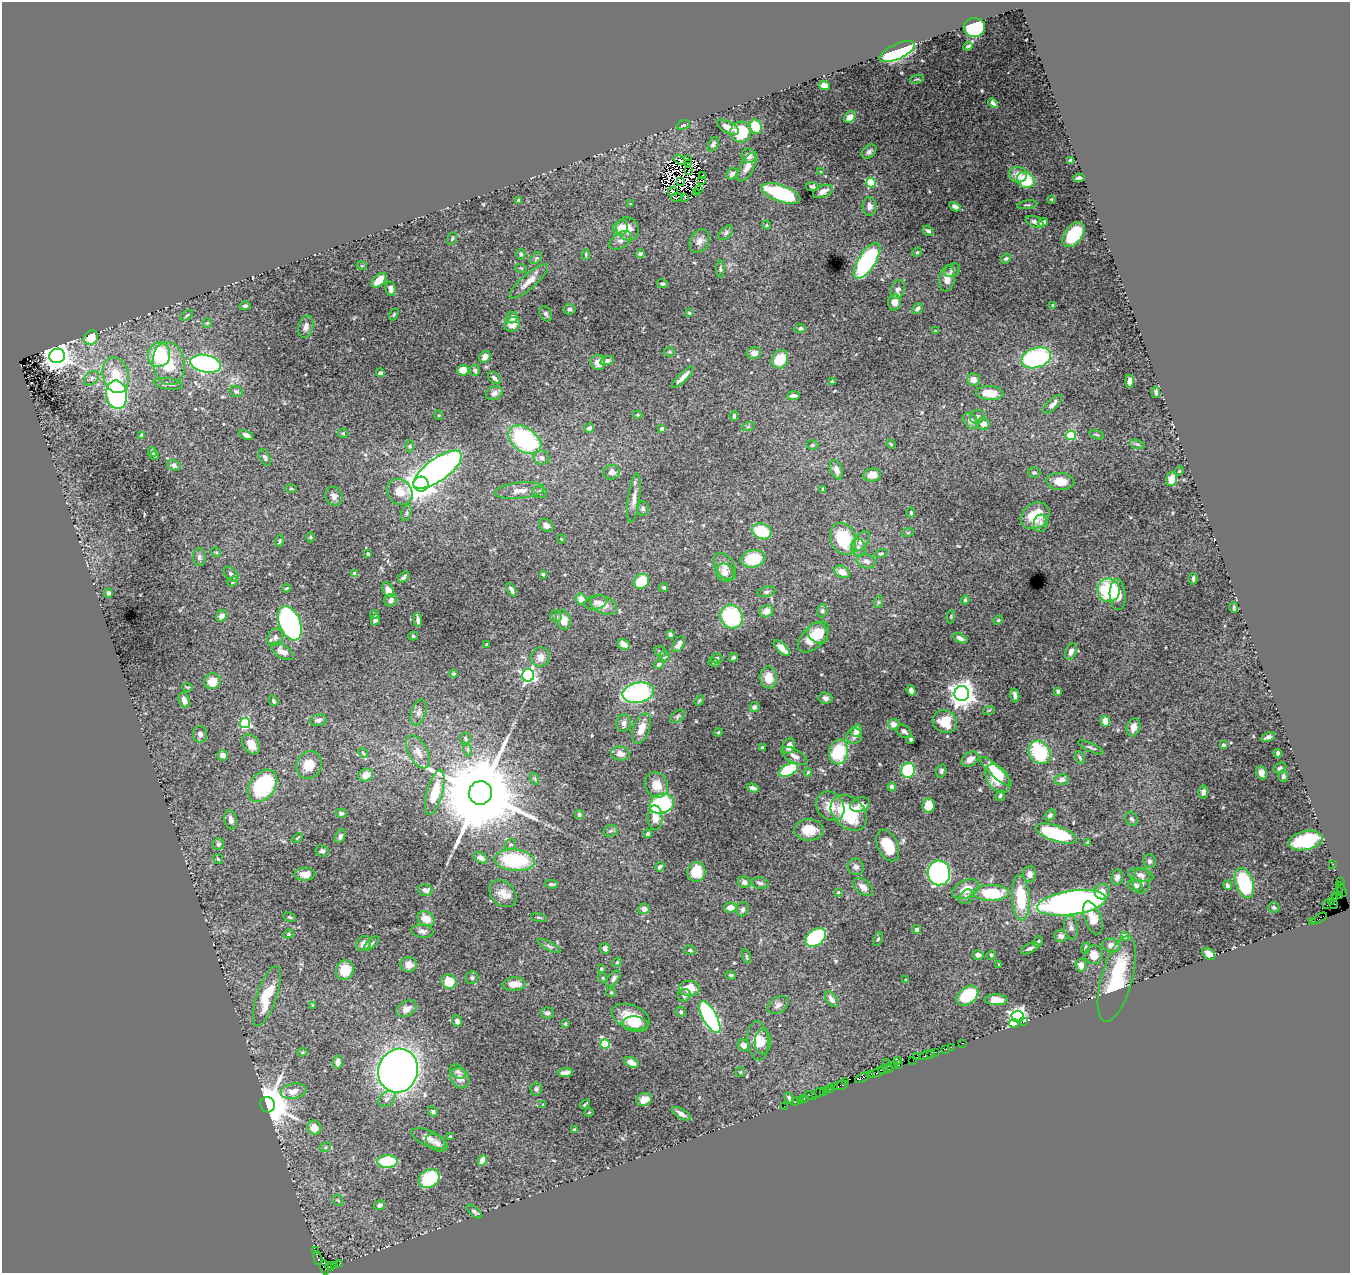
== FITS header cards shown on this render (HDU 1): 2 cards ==
NAXIS1  =                 1348
NAXIS2  =                 1271

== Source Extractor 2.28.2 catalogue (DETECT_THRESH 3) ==
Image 1348 x 1271 px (HDU 1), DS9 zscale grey, 1 PNG px = 1 image px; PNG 1352 x 1275 px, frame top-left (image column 1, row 1271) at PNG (2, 2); each listed source drawn as its Kron ellipse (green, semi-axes under 4 px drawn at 4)
Background 1.95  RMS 0.032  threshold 0.0975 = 3 sigma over >= 5 px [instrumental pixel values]
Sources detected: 535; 4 with non-positive FLUX_AUTO (blend fragments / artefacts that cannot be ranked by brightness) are neither listed nor drawn; of the other 531, the 500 brightest by FLUX_AUTO listed and drawn (31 fainter detections omitted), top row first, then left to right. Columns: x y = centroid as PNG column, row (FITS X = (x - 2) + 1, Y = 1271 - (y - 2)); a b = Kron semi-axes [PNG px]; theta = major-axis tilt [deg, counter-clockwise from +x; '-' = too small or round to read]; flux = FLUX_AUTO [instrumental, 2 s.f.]
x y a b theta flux
974 28 11 9 2 150
968 46 5 3 - 3.2
897 52 19 7 25 480
917 79 7 4 9 3.2
824 86 5 4 - 20
993 103 5 3 - 5.2
850 117 6 5 - 12
683 125 7 4 20 4.6
728 127 12 5 -28 19
756 127 7 5 -68 91
741 132 10 10 - 100
713 144 8 5 63 5.7
869 152 8 6 40 7.5
749 156 7 7 - 12
687 159 3 2 - 5.3
680 160 6 2 -37 2.9
1070 161 3 3 - 3.3
688 164 3 2 - 5
747 167 16 7 61 15
689 171 3 2 - 2.3
821 172 4 4 - 1.9
732 174 6 5 - 8.4
703 175 4 2 - 2.1
1018 175 9 7 -10 19
1079 178 5 3 - 4.5
1026 180 9 8 - 72
680 181 4 2 - 2.9
702 181 3 2 - 2.4
871 183 5 4 - 140
812 187 6 4 -11 3.7
699 189 3 2 - 3.4
673 191 5 3 - 3.8
823 191 10 6 24 13
697 193 3 2 - 2.6
781 194 20 8 -19 180
677 197 5 2 - 3.5
685 198 3 2 - 2.2
1051 199 3 2 - 1.9
518 200 3 3 - 3.1
631 204 3 3 - 2.9
1027 205 10 3 9 3
870 206 9 7 -87 11
955 207 6 4 -29 6.6
1035 222 9 5 -22 9.8
1043 222 5 3 - 6.9
766 225 4 4 - 2.2
620 228 8 7 - 20
627 229 12 11 - 34
928 231 6 4 -31 5.3
726 233 9 5 46 5.7
1073 234 14 8 53 92
452 238 6 4 63 3
620 240 12 7 34 12
699 241 12 9 62 15
917 252 5 4 - 2.7
521 254 5 4 - 4.5
586 254 5 4 - 2.7
640 254 4 4 - 6.7
536 258 7 4 44 3.9
1006 259 6 4 36 3.6
867 261 20 8 57 230
362 266 5 3 - 2.6
521 268 6 3 -18 2.4
720 269 8 4 90 3.8
952 270 8 6 31 5.9
947 278 13 8 81 22
379 280 9 5 42 47
529 281 25 7 41 25
662 284 6 4 -10 3.6
391 289 7 5 -78 11
898 289 10 6 69 9.1
895 303 8 6 78 18
1052 305 3 3 - 1.9
245 306 5 4 - 5.1
569 309 6 5 - 4.4
917 309 6 4 48 6.2
689 313 3 2 - 2.3
394 314 6 4 59 2.6
546 314 8 6 -62 5.3
187 315 7 3 36 3
512 318 6 5 - 15
207 323 4 4 - 2.4
512 324 8 6 36 21
306 327 11 7 72 10
800 328 5 4 - 5
935 331 4 3 - 2.1
91 338 8 6 46 44
670 352 5 4 - 2.7
754 353 7 6 - 13
159 355 12 11 - 120
57 356 8 7 - 3300
485 357 6 5 - 13
1036 358 15 9 18 370
780 359 9 8 - 46
607 361 7 4 18 7
598 362 8 7 - 16
169 364 22 16 -80 66
205 364 15 8 -12 590
463 370 6 5 - 38
475 370 6 5 - 4.8
380 373 4 3 - 4.7
116 375 18 13 -75 60
683 377 14 4 44 14
92 378 8 6 42 7.4
494 378 7 4 -41 7.1
973 380 6 6 - 15
832 381 4 3 - 4.3
1130 381 7 4 -89 11
168 384 14 5 -7 8.5
236 391 6 5 - 6.4
1156 392 6 4 -83 4.6
494 393 9 6 24 9.5
990 393 14 7 -4 39
116 395 14 10 -80 340
794 396 6 3 1 7.5
1053 404 12 5 46 13
439 415 5 4 - 2.4
638 415 4 3 - 2.2
734 416 5 3 - 4.3
977 417 8 6 33 7.7
971 421 9 6 -48 14
983 424 7 6 - 15
748 427 6 4 19 3.4
589 428 5 4 - 6.8
662 429 3 3 - 8.8
343 433 5 5 - 2.9
246 435 7 4 -26 8.6
1071 435 5 4 - 110
1097 435 8 3 -19 3
141 436 4 4 - 3.8
525 440 18 12 -36 250
891 444 4 4 - 2.7
1137 444 8 3 -19 3.7
812 445 6 4 4 4.2
410 446 6 4 90 3
152 452 5 2 - 3.5
154 456 4 2 - 2
265 457 9 5 -64 4.7
541 457 8 7 - 7.9
174 465 6 5 - 6.5
438 470 29 11 35 1000
836 470 10 6 -69 12
1179 471 5 4 - 2.4
611 472 8 7 - 13
1034 473 6 5 - 5.4
872 475 9 6 9 18
1171 479 7 5 77 20
1060 481 14 8 -3 34
421 484 7 7 - 2900
291 489 5 3 - 2.2
823 489 4 3 - 3.6
520 491 25 8 6 24
400 492 14 12 -50 31
539 492 7 5 -16 5.5
334 496 10 8 -61 9.5
634 498 24 6 82 17
643 508 7 5 -82 5.4
406 513 8 5 76 4.6
911 513 5 3 - 3
1035 516 15 12 37 50
1041 523 9 6 83 6.4
546 525 8 6 -33 7.4
762 531 10 7 -20 80
908 532 6 3 19 2.3
311 537 5 3 - 1.9
561 539 4 3 - 2.3
843 539 16 12 -69 98
280 541 6 3 80 2.9
861 541 12 6 51 9.9
858 548 9 7 -78 9.9
216 552 5 4 - 2.6
368 554 4 3 - 2.9
881 554 6 4 13 3.7
199 557 9 6 -84 6.9
753 559 12 8 13 80
866 561 10 7 -16 9.9
725 566 15 9 -59 15
842 572 8 5 -29 23
725 573 9 8 - 17
231 574 9 6 -46 7.2
354 574 4 4 - 18
543 574 3 3 - 2.7
404 577 7 4 46 4.6
1193 579 5 3 - 4.1
641 581 8 7 - 55
232 582 5 4 - 4.3
664 587 4 4 - 3.1
286 588 4 3 - 2.6
388 590 8 5 -64 17
511 590 7 3 -63 6.3
1109 590 12 11 - 150
766 592 9 5 14 4.9
109 593 5 4 - 5.3
1118 595 15 8 -87 33
581 599 5 5 - 16
391 600 7 6 - 7.6
965 600 4 3 - 4.1
596 602 11 7 15 9.5
878 602 6 4 72 3.4
604 605 14 8 -25 22
1234 607 5 3 - 3.7
767 611 7 6 - 17
822 611 7 5 76 4.4
374 614 4 3 - 3.2
222 616 6 5 - 11
556 616 6 6 - 4.8
732 617 12 11 - 180
951 617 7 3 84 2
375 620 6 4 70 7.7
418 620 7 3 -84 7.5
563 620 10 7 -68 24
998 620 5 4 - 2.6
290 623 18 10 -68 520
818 633 11 9 -52 33
670 634 4 3 - 4.3
413 636 5 4 - 3.2
275 637 9 7 61 9.4
813 637 19 11 44 48
960 638 8 4 -25 8.4
624 644 6 5 - 17
679 644 9 5 60 9.5
486 645 3 2 - 2.3
782 648 10 4 -44 22
282 651 12 6 -33 15
660 651 6 5 - 4
1071 652 9 5 69 10
664 656 5 5 - 4.3
540 657 10 9 - 16
733 657 4 4 - 4.4
717 658 5 5 - 5.4
714 663 5 3 - 2.4
659 664 5 4 - 4.7
454 674 4 4 - 3.5
528 675 6 6 - 480
769 678 11 8 -88 35
212 681 8 7 - 27
187 687 5 3 - 2
911 691 6 4 -70 8.3
1058 691 4 3 - 3.7
638 693 16 10 12 350
962 694 7 7 - 2300
1015 695 7 4 -77 8
825 698 7 6 - 7
184 700 8 5 -68 12
699 700 5 3 - 2.6
273 701 6 4 -59 4
754 707 5 5 - 5.8
989 710 6 3 18 2.6
419 713 13 7 73 10
677 716 8 5 39 4.8
318 720 8 5 14 9.5
1105 721 5 4 - 25
945 722 12 11 - 55
245 723 5 5 - 220
624 723 8 7 - 10
894 724 6 5 - 14
1134 727 9 6 74 18
641 728 16 8 69 27
856 731 6 5 - 18
904 731 8 6 -36 7.9
718 732 4 4 - 2.1
200 734 8 7 - 7.2
854 736 8 7 - 12
1268 737 7 4 22 7.8
465 739 6 5 - 4.4
911 739 4 3 - 4.2
251 744 11 7 -58 22
1223 745 4 4 - 5.8
789 746 8 6 68 19
1091 747 14 3 -25 4.5
762 748 3 3 - 3.2
468 750 6 4 -71 3.4
418 752 18 9 -60 23
839 752 12 9 82 110
1040 752 12 10 -54 140
363 753 5 4 - 2.6
1278 753 4 3 - 6.6
620 754 9 7 -10 15
222 755 5 5 - 13
794 756 14 6 -29 13
1080 758 7 4 -63 3.8
970 759 9 6 34 15
309 765 14 12 62 35
1280 768 7 5 35 4.3
789 770 10 5 28 120
908 770 7 7 - 140
941 771 7 5 72 4.8
996 771 20 5 -43 54
808 772 4 3 - 2.1
1261 773 7 5 -63 9
366 775 7 6 - 13
1283 776 6 4 90 5.5
998 778 16 10 -55 54
535 779 6 4 -71 2.9
1061 780 7 5 10 11
656 785 13 11 -57 33
262 786 18 12 52 200
891 787 4 4 - 5.5
753 788 6 4 -20 7.4
435 792 23 8 75 63
1203 792 6 5 - 7
480 793 12 11 - 45000
1000 796 5 4 - 4
662 804 12 9 19 180
860 804 10 7 19 17
928 805 7 6 - 39
830 806 15 13 -55 37
341 813 6 4 -10 3.4
849 813 20 15 -43 140
579 815 4 4 - 4.1
1050 815 6 4 47 5.7
655 818 12 7 -89 23
1131 819 7 5 -58 5.1
231 820 10 6 -79 12
809 830 15 10 -2 35
611 831 7 5 19 4.9
648 834 4 4 - 3.7
1056 834 21 7 -18 190
340 836 7 4 64 5.1
297 838 6 3 38 2.1
1306 840 17 9 13 170
1087 842 4 3 - 3
218 844 6 5 - 7.5
511 844 5 5 - 4.1
888 845 17 10 -65 63
322 851 6 5 - 5.5
481 858 8 5 -28 11
218 859 5 4 - 3.5
515 860 20 10 -5 160
1149 861 7 6 - 5.4
1333 864 2 2 - 14
660 867 5 4 - 4.2
856 867 8 7 - 9
696 872 10 9 - 44
939 873 12 11 - 530
305 874 10 6 1 17
1029 874 8 6 85 10
1141 875 13 6 -10 9
1117 877 8 6 77 9.5
1141 881 13 8 87 12
744 882 6 5 - 7.5
1340 882 2 2 - 17
760 883 8 5 -12 6.4
1244 883 15 9 -72 140
551 884 7 3 -10 3.9
1135 885 7 5 -17 9.2
1227 885 5 4 - 5.4
863 887 11 7 -40 14
966 889 14 8 26 33
1341 889 8 3 -63 110
425 890 7 5 -3 11
1339 891 4 2 - 27
838 892 3 3 - 2.4
1102 892 8 7 - 20
503 893 15 11 -45 24
992 893 18 8 0 89
1339 895 3 2 - 12
966 897 8 6 42 6.9
1021 898 23 8 -86 99
1335 898 3 2 - 7.5
1331 901 3 2 - 5.4
1072 903 35 12 8 1100
1334 904 2 2 - 3.1
1327 905 3 2 - 5.3
730 907 6 5 - 17
1274 907 6 5 - 3.4
644 909 5 5 - 11
742 909 7 6 - 6.1
290 917 6 4 -27 3.4
539 917 8 3 -11 2.5
1093 918 17 8 -70 34
1319 918 8 3 33 89
426 919 9 7 -28 30
1313 921 3 2 - 25
1071 927 12 7 -84 9
917 930 4 4 - 4.6
422 931 11 6 -5 8.9
288 934 5 4 - 3
1061 936 7 6 - 7.2
1125 936 4 4 - 15
816 937 11 7 37 180
878 939 7 4 67 3.4
1038 941 6 4 60 3.2
372 943 9 4 44 4
364 944 8 6 48 14
1111 945 9 7 -14 17
549 946 13 4 -27 6
605 948 5 5 - 8.5
1030 948 9 4 25 5.6
1086 948 5 4 - 4.7
690 950 6 4 -15 3.2
1209 954 7 5 -41 13
978 955 5 4 - 7.9
991 955 4 4 - 3.6
1094 955 9 9 - 25
746 956 8 3 -72 2.7
617 962 5 4 - 2.9
409 964 8 7 - 19
999 965 3 3 - 2.9
1081 965 6 5 - 15
601 969 3 3 - 2
345 970 10 8 71 38
731 975 5 4 - 2.7
472 978 6 6 - 4.7
603 978 5 3 - 2.1
613 978 9 5 53 7.9
1117 979 44 15 74 160
906 980 3 3 - 2.4
449 982 8 7 - 47
514 984 11 6 5 25
689 988 10 7 -2 42
611 992 5 4 - 2.5
684 995 7 6 - 6.2
267 996 31 10 71 88
967 996 12 8 39 130
831 999 8 5 -55 10
996 1000 11 5 -1 19
313 1005 4 4 - 2.5
778 1005 11 7 34 10
407 1009 11 7 29 16
681 1012 5 5 - 3.7
547 1013 7 5 -6 6.8
631 1017 20 11 -20 54
710 1017 18 7 -61 430
1018 1017 6 6 - 870
457 1021 6 5 - 6.8
1023 1022 2 2 - 38
565 1024 3 3 - 3
635 1024 13 7 -7 19
1014 1024 5 4 - 96
758 1041 20 10 -85 27
763 1042 12 8 90 13
962 1043 3 2 - 55
605 1044 5 4 - 94
743 1045 6 5 - 14
951 1047 2 2 - 44
945 1049 3 2 - 72
302 1052 5 4 - 2.6
935 1052 2 2 - 59
930 1054 3 2 - 47
927 1055 8 2 19 120
917 1057 2 2 - 12
897 1060 4 2 - 2.9
913 1060 2 2 - 32
338 1062 6 5 - 11
631 1062 8 4 -28 16
887 1063 2 2 - 10
899 1065 3 2 - 54
895 1066 3 2 - 57
888 1069 5 3 - 160
883 1070 5 2 - 170
398 1071 22 19 73 1500
458 1072 8 6 -38 5.8
565 1072 7 4 6 12
740 1072 5 5 - 2.7
876 1073 8 3 25 310
870 1075 3 2 - 44
460 1078 11 9 -51 18
862 1078 8 3 24 260
846 1081 2 2 - 5.7
841 1085 8 3 20 13
834 1087 2 2 - 17
536 1089 6 5 - 5.3
830 1089 3 2 - 85
827 1090 3 2 - 130
293 1091 13 7 10 21
823 1092 3 2 - 80
818 1093 7 3 29 79
810 1095 6 2 -20 42
789 1098 6 4 -54 4.6
804 1098 3 3 - 150
387 1099 10 6 44 9.5
644 1100 8 6 26 18
801 1100 3 2 - 60
795 1102 3 2 - 100
585 1104 6 2 41 2.5
268 1105 8 7 - 6900
543 1105 3 2 - 2.1
784 1106 2 2 - 8.2
433 1111 5 4 - 3.5
589 1112 4 3 - 2
681 1114 10 5 -31 12
314 1128 7 6 - 26
574 1129 3 3 - 2.2
450 1136 3 3 - 2.4
429 1138 18 7 -24 14
437 1143 12 7 -32 9.4
325 1147 6 4 29 3.1
482 1160 6 4 63 33
387 1161 10 6 1 140
429 1179 11 8 32 130
338 1200 6 5 - 3.5
380 1205 6 5 - 6.1
474 1212 9 4 -40 5.5
315 1251 3 2 - 11
318 1258 6 3 -73 58
340 1263 3 2 - 170
330 1266 4 2 - 34
334 1266 4 2 - 54
325 1268 7 3 -83 90
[31 fainter detections neither listed nor drawn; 4 non-positive-flux detections neither listed nor drawn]